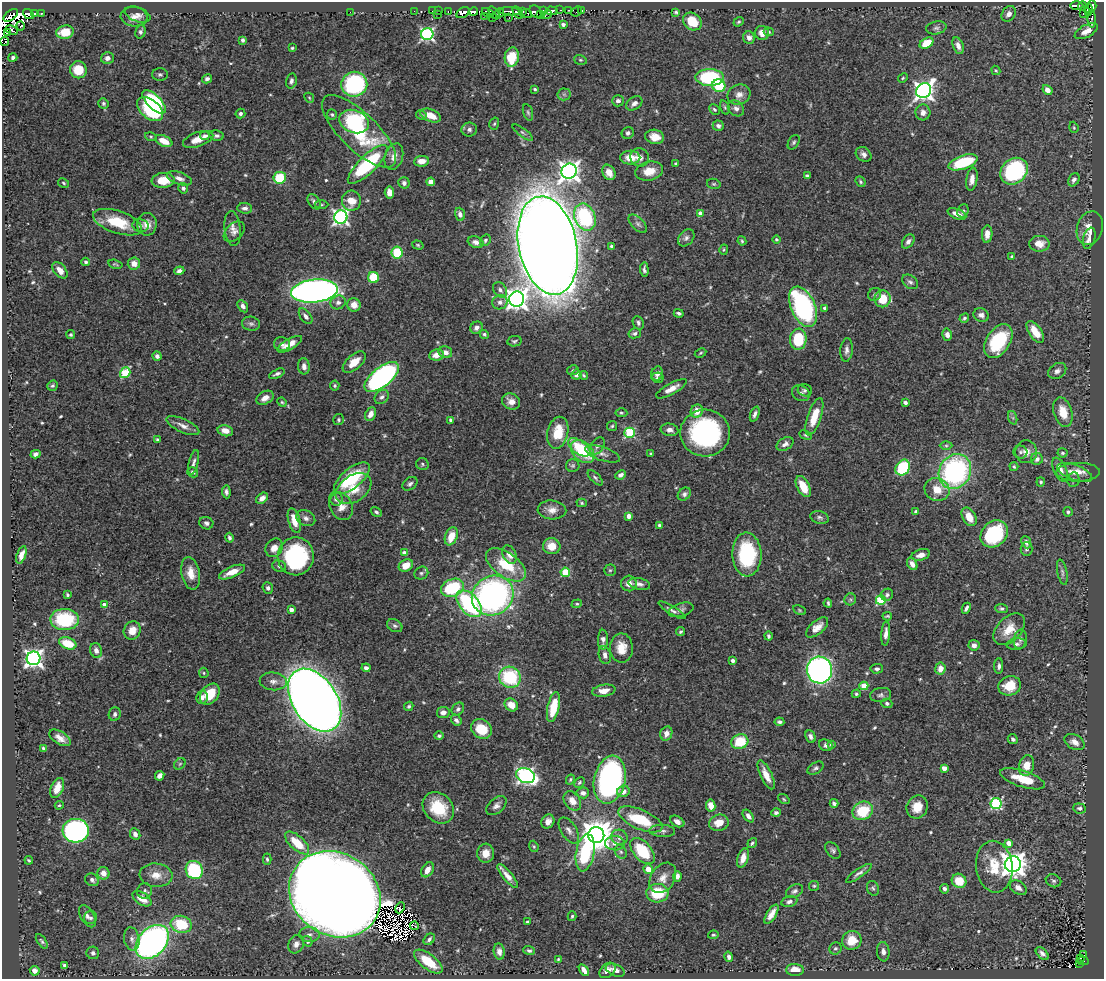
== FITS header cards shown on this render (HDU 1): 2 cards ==
NAXIS1  =                 1102
NAXIS2  =                  977

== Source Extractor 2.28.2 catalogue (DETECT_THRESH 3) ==
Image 1102 x 977 px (HDU 1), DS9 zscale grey, 1 PNG px = 1 image px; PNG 1106 x 981 px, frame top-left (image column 1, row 977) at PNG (2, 2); each listed source drawn as its Kron ellipse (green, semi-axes under 4 px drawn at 4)
Background 0.421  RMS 0.023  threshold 0.0679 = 3 sigma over >= 5 px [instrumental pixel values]
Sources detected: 591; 20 with non-positive FLUX_AUTO (blend fragments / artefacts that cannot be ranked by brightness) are neither listed nor drawn; of the other 571, the 500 brightest by FLUX_AUTO listed and drawn (71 fainter detections omitted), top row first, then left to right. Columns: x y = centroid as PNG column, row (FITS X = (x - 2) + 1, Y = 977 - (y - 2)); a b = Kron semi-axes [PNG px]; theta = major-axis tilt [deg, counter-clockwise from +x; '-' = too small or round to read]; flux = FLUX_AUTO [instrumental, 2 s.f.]
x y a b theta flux
1077 5 6 3 0 140
1082 6 4 3 - 120
1092 6 5 4 - 360
544 10 3 3 - 190
560 10 2 2 - 8.3
569 10 2 2 - 14
582 10 3 3 - 21
1088 10 6 4 -89 280
414 11 2 2 - 7.1
432 11 2 2 - 5.6
439 11 3 2 - 15
510 11 10 3 -3 130
522 11 4 3 - 4.4
552 11 6 4 -5 160
576 11 5 3 - 9.3
350 12 2 2 - 37
448 12 3 2 - 23
474 12 4 3 - 250
536 12 7 5 -45 300
676 12 4 3 - 2.8
34 13 4 3 - 120
41 13 3 3 - 53
463 13 7 4 30 650
488 13 6 4 -26 160
494 13 7 3 -53 150
500 13 5 3 - 120
518 13 7 3 -57 170
527 13 5 2 - 37
28 14 6 3 -40 150
138 14 13 7 -20 7.4
437 14 3 2 - 2
1009 14 8 6 50 8.4
1083 14 3 2 - 24
11 15 8 4 37 210
540 15 3 2 - 71
547 15 5 2 - 17
484 16 2 2 - 16
134 17 13 10 -4 12
492 18 2 2 - 13
509 18 3 2 - 34
1092 19 8 3 -89 7.7
692 21 10 8 -38 38
739 22 5 4 - 2.2
563 24 4 3 - 4.9
20 26 4 3 - 150
936 28 10 6 11 4.5
12 30 6 4 -25 76
1086 31 13 6 28 13
8 32 3 2 - 74
65 32 9 6 8 37
141 32 7 5 73 4.6
769 32 5 4 - 2.3
762 33 7 7 - 10
427 34 6 6 - 310
749 38 6 5 - 6.5
243 40 4 4 - 3.5
5 42 5 3 - 95
927 43 7 5 31 33
958 46 9 5 -69 9.5
292 48 4 3 - 2
13 57 4 4 - 4.4
512 57 10 7 80 48
107 58 6 5 - 7.3
580 60 6 4 -19 2.6
78 70 8 8 - 39
996 70 5 4 - 2
160 75 7 6 - 4
710 77 14 8 -1 130
903 78 5 4 - 2
207 79 5 4 - 4.2
291 81 7 5 77 4.5
354 84 13 12 - 170
719 86 6 6 - 65
535 89 3 3 - 2.3
1047 90 5 4 - 9
924 91 8 7 - 820
564 94 6 6 - 3.4
739 95 12 9 23 11
309 98 5 4 - 1.9
618 101 6 5 - 5.9
154 102 15 7 -45 140
103 103 5 5 - 2.9
634 103 9 6 33 7.2
725 107 7 4 -70 2.6
736 108 9 7 -41 7
150 109 15 9 -41 170
714 109 6 4 -44 3.3
528 112 8 5 -73 3.1
923 112 8 7 - 7.4
240 113 5 5 - 3.6
332 114 5 4 - 2.7
421 115 5 4 - 2.8
431 116 11 6 -22 20
354 122 15 11 -21 160
494 124 6 4 73 2.4
718 126 6 5 - 5.5
1074 127 6 4 -70 1.9
469 129 8 7 - 5.2
359 131 48 18 -44 120
523 132 12 4 -37 3.8
628 133 6 5 - 4.5
216 135 7 5 -7 4
205 136 5 4 - 4.3
151 137 6 4 -17 2.2
655 137 9 7 -12 16
198 139 16 7 19 17
164 141 9 5 -25 23
794 142 8 5 58 2.8
864 154 8 6 -36 6.3
394 157 13 9 71 12
640 157 9 9 - 8.1
630 158 10 7 0 25
422 161 7 5 5 14
963 162 15 6 19 87
368 164 26 8 44 150
676 164 3 3 - 2.7
569 171 8 7 - 980
649 171 14 9 10 23
1014 171 15 12 39 180
609 172 8 6 -62 18
807 176 4 4 - 3.4
179 178 13 6 -18 8.6
280 178 6 6 - 63
972 179 11 5 80 11
163 180 11 7 5 28
1074 180 7 5 59 4.7
431 182 4 4 - 24
861 182 6 4 -49 2.6
63 183 6 4 -30 2.2
404 183 6 5 - 4.3
714 184 7 5 -13 2.5
183 188 5 5 - 4
389 192 6 4 -84 13
351 201 10 9 - 23
314 202 8 5 -54 6.1
321 204 7 3 0 2.2
245 208 7 5 -5 5.3
963 211 7 5 65 3.1
700 213 4 4 - 12
460 214 6 5 - 7.3
957 214 10 5 -21 11
341 217 6 6 - 460
585 217 14 10 -67 130
117 222 25 11 -18 52
147 224 11 10 - 14
638 224 11 6 -45 5.4
141 226 8 6 -11 4.5
233 228 17 8 -85 10
1090 228 17 12 74 20
234 232 12 8 43 7.4
987 234 9 5 86 14
686 238 9 7 49 5.9
1089 238 11 6 75 9.1
776 239 4 4 - 2.3
485 240 6 5 - 2.5
742 241 5 4 - 2.2
908 241 8 5 54 5.2
476 242 8 5 -19 6.6
1039 244 10 8 0 15
418 245 6 4 -18 2.3
548 246 50 29 -78 5500
611 246 3 3 - 2.7
724 250 5 4 - 2.1
397 253 6 5 - 63
1012 256 4 3 - 1.9
86 262 4 4 - 2.9
115 264 7 3 -15 2.1
134 264 6 6 - 13
60 270 9 6 -51 11
644 270 7 4 -86 4
179 271 5 4 - 5.6
373 277 5 5 - 51
910 282 9 6 -37 4.6
500 290 8 6 -54 5.4
314 291 23 11 5 850
875 294 7 6 - 3.5
517 299 8 7 - 1100
883 299 8 8 - 37
338 302 8 6 27 6.3
500 302 8 7 - 6.3
354 305 7 6 - 13
243 306 6 4 -58 5.4
803 307 21 12 -67 280
825 308 4 4 - 4.2
679 313 5 3 - 3.2
981 315 8 6 -23 6.8
306 316 9 5 -52 6.3
964 318 5 4 - 2.8
638 323 7 5 -66 4.2
251 324 9 7 -9 5
476 328 6 5 - 7.5
1035 332 12 6 -56 25
635 333 6 5 - 4.5
484 334 5 4 - 2.8
71 335 4 4 - 2.7
947 335 6 5 - 7.8
798 339 10 8 83 67
514 341 7 5 10 3
998 341 18 11 57 94
282 344 8 7 - 6.3
290 344 14 5 29 14
847 350 12 6 84 6.8
445 352 7 6 - 7.8
700 353 6 4 28 2.2
436 355 7 5 10 14
157 356 4 4 - 5.9
354 362 14 7 41 22
304 366 8 6 -86 6.8
573 370 6 5 - 2
1057 371 10 7 35 6
125 373 6 5 - 74
277 374 8 4 24 4.2
657 374 7 5 72 7.7
576 375 5 5 - 7.1
584 375 4 3 - 1.9
382 377 20 9 39 370
657 378 6 5 - 3.9
52 386 5 5 - 2.6
335 386 5 5 - 2.4
671 389 17 5 29 13
805 390 7 6 - 2.9
801 393 9 7 -31 5.4
382 397 8 6 44 4.4
265 398 9 6 30 11
511 401 9 8 - 11
282 402 5 4 - 2.1
905 402 4 3 - 4.3
697 411 7 6 - 20
1063 412 15 9 -73 28
621 413 6 4 -3 2.2
370 414 7 5 64 10
755 414 8 4 69 5.2
814 417 19 6 72 34
1013 418 7 4 -72 3
339 420 5 5 - 2.6
451 420 4 3 - 3.5
183 426 18 6 -24 11
612 426 5 5 - 2.4
669 430 9 6 -11 7.7
225 431 8 5 -14 14
558 433 16 10 78 39
630 433 5 5 - 120
705 433 25 23 -3 250
805 435 6 4 -28 2.3
157 439 3 3 - 2.4
785 444 9 6 30 7.1
597 446 9 6 56 5.5
946 446 6 4 0 2.6
579 447 13 6 -35 37
583 452 13 9 -43 68
1020 452 7 6 - 3.7
1026 452 11 11 - 12
1062 453 5 4 - 2.8
36 454 5 4 - 4.5
603 454 18 6 -18 9.3
651 454 4 3 - 2.2
1037 459 6 6 - 6.1
194 462 12 4 77 5.2
422 464 6 6 - 2.8
573 466 7 6 - 3.2
1014 467 4 3 - 1.9
903 468 8 6 57 98
1060 470 13 6 -65 13
955 471 18 15 60 290
193 472 6 5 - 3.5
1075 472 18 7 -20 14
1078 472 22 9 1 17
621 475 5 4 - 6.5
352 478 21 9 39 81
595 478 10 4 -46 3.5
1073 480 7 6 - 2.9
1041 482 4 4 - 2.8
410 484 8 6 37 4.4
803 487 11 6 -62 30
353 489 19 13 34 31
937 489 13 11 -23 24
226 492 6 4 -85 4.1
684 494 7 5 40 4.6
262 498 6 4 38 8.3
336 499 7 6 - 5.1
582 503 5 4 - 2
341 506 14 11 -66 15
552 510 14 9 -3 13
916 511 4 3 - 2.9
376 512 6 4 -31 3
1068 512 5 4 - 3
629 516 4 4 - 12
820 517 9 6 -16 4.1
969 517 10 6 -60 22
306 518 10 7 -29 6.6
294 521 12 6 -75 21
206 523 7 6 - 4.7
659 525 3 3 - 2.9
994 534 15 12 45 110
451 536 9 6 69 26
229 538 5 4 - 4
1026 542 6 4 -66 6.1
552 546 9 8 - 19
274 548 10 8 56 13
1027 549 7 6 - 3.5
405 553 4 4 - 13
747 554 22 14 -88 120
21 555 9 4 71 9.9
510 555 10 6 -68 11
921 555 9 5 15 10
296 556 19 18 - 190
912 564 7 4 -58 8.9
406 565 7 5 28 18
506 565 23 12 -35 58
279 566 7 5 -21 4
610 570 6 5 - 2.3
232 572 14 5 23 20
565 572 4 4 - 64
1062 572 13 5 -78 4.6
191 573 16 9 -79 20
421 573 7 6 - 3.5
629 583 8 8 - 11
639 584 11 5 -10 6.5
268 588 6 5 - 4.2
452 588 12 8 22 92
67 595 3 3 - 2.5
887 595 6 5 - 4
493 596 21 19 33 480
850 599 6 5 - 3.3
881 600 5 4 - 98
828 603 4 3 - 2.4
469 604 16 9 -49 160
577 604 5 4 - 2.1
104 605 4 4 - 8.7
966 608 6 3 63 4.1
1001 609 6 4 -4 3.2
291 610 4 3 - 8.5
672 610 15 4 -32 5.8
681 610 13 6 17 6
799 610 6 4 -28 2.1
887 616 5 3 - 2.2
65 619 14 10 -2 100
395 626 8 6 -31 4
817 627 13 6 41 13
1009 629 19 12 45 30
132 630 9 8 - 20
681 632 4 3 - 2.4
886 633 12 4 86 8.3
768 636 4 3 - 3.3
1020 639 10 6 79 5.1
603 640 10 5 90 8.3
68 643 9 5 -20 40
1016 644 10 5 5 4.8
974 645 5 5 - 8
621 648 14 11 -89 25
96 650 8 6 -73 7.6
605 655 9 6 -77 7.8
34 658 7 6 - 740
733 661 4 3 - 4.3
999 666 8 4 89 4.6
366 668 4 4 - 4.4
877 669 6 5 - 4.3
940 669 6 5 - 14
819 670 13 12 - 520
204 673 5 4 - 2
510 677 11 10 - 110
273 681 14 9 -5 11
864 686 4 4 - 41
1010 686 11 9 15 32
604 691 12 6 9 14
210 694 12 8 51 37
856 694 4 4 - 2.3
881 695 10 7 10 5.3
202 697 7 5 80 6.5
315 700 34 22 -57 2900
887 703 5 4 - 3.8
511 705 7 6 - 19
409 706 5 4 - 2.7
553 707 15 6 77 43
458 709 7 5 51 4.2
443 712 6 5 - 8.5
115 714 7 6 - 5.1
456 720 6 4 -50 4.9
779 722 5 3 - 3.5
482 729 11 9 -32 43
666 734 7 6 - 9.6
439 736 5 4 - 3.3
810 736 6 4 -64 5.8
60 738 12 6 -33 12
1013 739 5 4 - 3.9
740 742 9 7 25 56
1074 742 10 7 -29 10
826 745 7 5 -22 4.8
831 745 4 3 - 3.1
43 748 3 3 - 2.8
180 764 6 5 - 2.8
1027 766 10 7 74 20
816 768 9 5 33 3.9
944 768 4 4 - 14
766 775 16 6 -64 17
160 776 5 4 - 7.6
525 776 10 7 -20 450
1023 779 23 8 -18 38
570 780 5 4 - 2.1
610 780 24 15 77 480
579 782 6 4 46 2.5
57 788 10 6 67 17
623 791 6 5 - 10
583 793 6 5 - 7.3
784 799 6 4 -37 2.1
572 801 10 7 -53 15
834 803 4 4 - 4.5
996 804 5 5 - 180
59 805 4 3 - 1.9
496 806 12 7 42 7.5
711 806 6 4 -80 18
917 807 12 10 63 24
438 808 17 14 -45 64
1079 808 6 5 - 3.4
863 811 10 8 31 59
776 813 4 4 - 3.5
748 816 7 4 -52 7.3
640 819 24 9 -23 71
548 821 7 6 - 9.4
677 821 7 5 -31 6.6
719 823 10 8 14 18
569 830 15 7 -58 8.8
76 831 13 12 - 450
662 831 13 6 -3 5.5
135 834 6 5 - 7
596 835 8 8 - 3200
619 837 8 7 - 7.9
297 843 15 7 -42 37
615 843 10 7 -2 9.3
752 843 5 4 - 3.4
1009 843 4 4 - 20
534 846 6 4 -69 2.2
833 850 9 6 -51 4.2
642 851 15 9 -48 70
621 852 7 5 -62 3.3
486 853 9 8 - 16
585 853 19 9 79 100
743 858 10 5 71 13
267 859 6 4 -87 2.9
29 860 4 2 - 2.2
1013 864 8 8 - 1600
994 867 26 18 -83 48
648 869 5 4 - 17
194 870 9 8 - 130
427 870 8 5 60 13
103 873 6 6 - 10
859 873 15 4 34 5.9
156 875 16 11 -5 18
507 876 15 5 -50 11
677 876 5 4 - 6.4
663 878 16 12 57 15
92 880 7 6 - 5.5
959 881 7 7 - 29
1053 881 8 6 -22 4
814 886 5 5 - 2.1
873 888 7 6 - 3.4
1018 888 9 6 -35 9.4
945 889 5 4 - 4.6
145 891 8 7 - 4.5
794 891 9 6 31 4.9
657 893 11 9 2 51
335 894 48 41 -33 6400
142 899 10 6 -33 17
789 902 8 5 13 5.1
400 908 6 4 64 7.9
771 914 11 5 58 13
87 916 12 6 -59 7
572 916 5 3 - 2.2
91 918 6 6 - 4.2
527 922 3 3 - 3
181 924 11 8 -16 61
415 926 4 2 - 10
309 935 10 7 1 7.9
713 935 5 4 - 2.3
132 939 12 7 -79 7.8
429 939 6 4 50 4.5
852 940 10 9 - 29
42 941 8 4 -55 3
308 941 5 4 - 4.8
152 942 19 13 47 590
296 944 10 7 60 8.5
835 948 6 6 - 3.8
529 951 6 4 -19 3.3
499 952 8 5 -81 7.1
883 952 9 6 -84 7.4
93 953 6 6 - 4.1
1042 953 8 4 -44 5.9
1084 955 3 2 - 8.9
729 957 5 4 - 4.2
1080 958 4 3 - 4.8
558 959 4 3 - 1.9
428 961 17 7 -37 42
1083 961 5 2 - 23
1079 964 3 3 - 18
65 965 4 3 - 4.2
584 970 7 4 -56 9
607 970 9 6 42 8.6
615 970 10 6 -23 9.3
795 970 9 5 0 21
35 971 5 4 - 7.9
At the frame edge (FLAGS 8, measured only in part): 1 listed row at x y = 5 42
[71 fainter detections neither listed nor drawn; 20 non-positive-flux detections neither listed nor drawn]